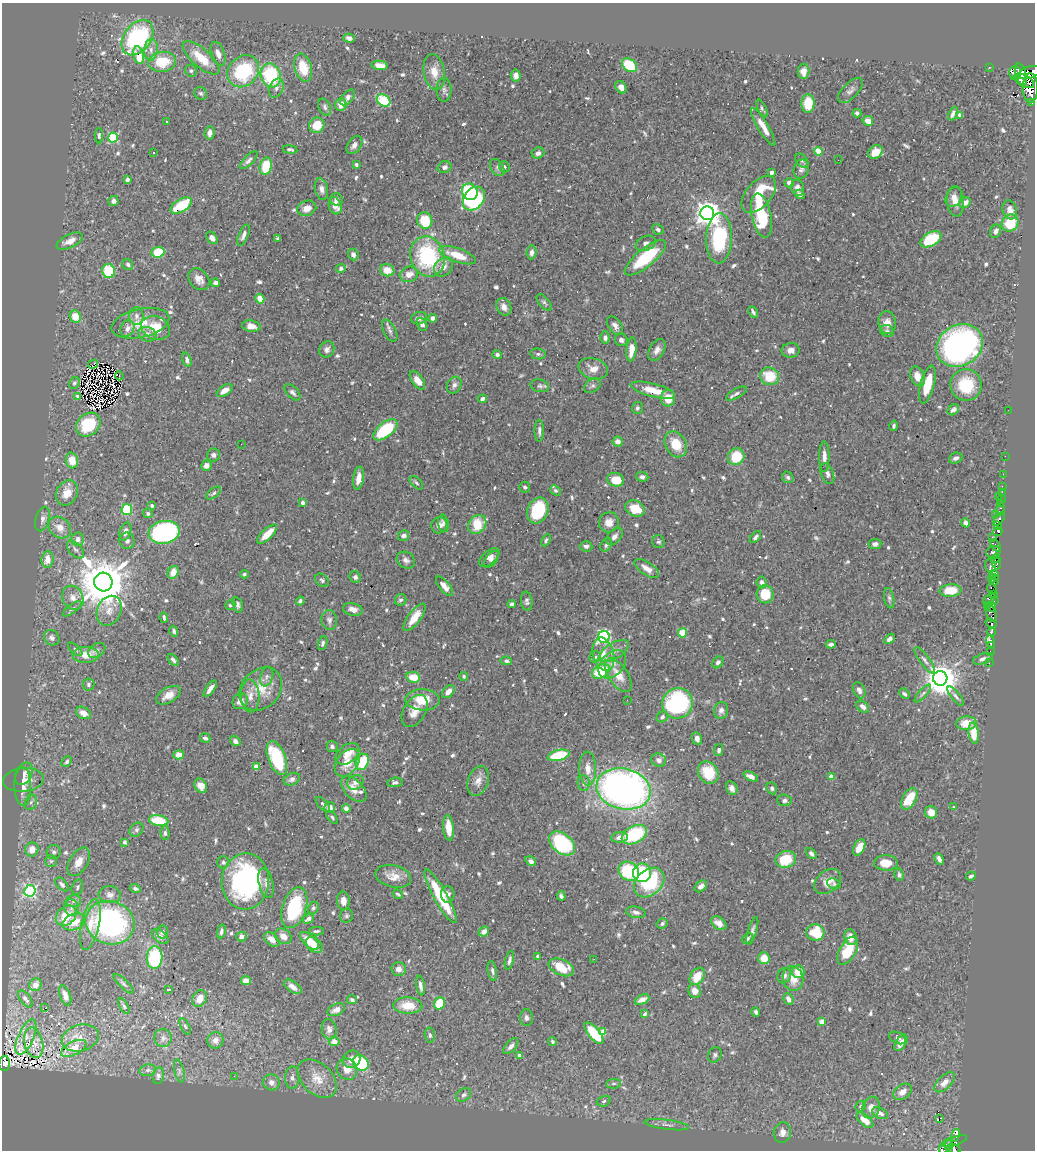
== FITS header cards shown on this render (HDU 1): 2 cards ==
NAXIS1  =                 1033
NAXIS2  =                 1148

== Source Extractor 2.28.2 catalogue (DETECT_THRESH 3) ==
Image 1033 x 1148 px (HDU 1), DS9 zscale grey, 1 PNG px = 1 image px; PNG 1037 x 1152 px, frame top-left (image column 1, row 1148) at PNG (2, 3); each listed source drawn as its Kron ellipse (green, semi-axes under 4 px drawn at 4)
Background 0.336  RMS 0.01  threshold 0.0303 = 3 sigma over >= 5 px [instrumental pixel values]
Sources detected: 727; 1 with non-positive FLUX_AUTO (blend fragments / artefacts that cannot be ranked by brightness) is neither listed nor drawn; of the other 726, the 500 brightest by FLUX_AUTO listed and drawn (226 fainter detections omitted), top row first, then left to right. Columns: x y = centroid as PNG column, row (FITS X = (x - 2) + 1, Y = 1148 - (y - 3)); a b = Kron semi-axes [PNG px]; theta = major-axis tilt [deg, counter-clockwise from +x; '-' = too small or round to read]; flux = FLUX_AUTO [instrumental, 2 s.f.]
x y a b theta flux
137 38 19 13 53 93
349 38 6 4 -15 2.1
151 50 11 6 85 4.3
218 54 12 6 -70 4.5
139 55 9 5 -77 18
201 58 23 9 -41 17
162 62 14 10 7 23
379 65 8 4 -6 5.6
629 65 8 6 -41 36
303 67 14 8 -74 18
989 67 2 2 - 7.3
191 71 6 5 - 1.4
243 71 17 14 47 49
804 71 7 6 - 6.2
434 72 18 10 -81 9.5
1029 72 12 6 19 2200
1015 73 7 5 89 400
271 75 12 9 -73 50
1021 75 11 5 -74 2800
516 76 6 5 - 3.3
1024 81 11 6 -27 3000
621 87 6 5 - 5
276 88 10 6 66 2.7
1030 88 15 7 90 6800
444 90 11 7 -90 2.5
850 91 16 7 45 3.8
201 93 7 6 - 1.6
347 97 9 5 49 3.2
384 100 7 5 -36 37
1032 102 3 3 - 170
808 103 9 6 86 21
341 105 6 5 - 6.2
325 107 9 6 -67 1.9
762 108 9 4 -66 1.5
857 113 4 4 - 2
953 114 7 4 66 2.6
960 115 4 3 - 3
868 121 5 4 - 7
166 122 3 3 - 1.6
317 125 8 7 - 13
763 127 22 5 -59 8.4
210 133 7 5 85 3.4
99 136 8 4 -90 1.5
113 138 5 5 - 60
354 145 10 6 53 3.6
290 149 7 4 -8 1.5
818 151 4 4 - 18
153 152 3 2 - 1.6
875 152 8 6 40 9.5
538 153 6 5 - 2.8
249 160 11 5 45 2.3
838 160 2 2 - 9.3
802 161 8 5 -52 1.5
356 165 3 3 - 1.5
266 166 9 6 77 25
444 167 7 6 - 2.2
497 167 9 6 -61 2.1
504 167 5 5 - 1.7
801 169 10 7 70 2.6
772 173 4 3 - 1.9
127 180 4 3 - 2.3
789 183 4 4 - 3.5
798 188 8 6 -75 4.6
321 189 11 6 -76 3.6
470 192 8 7 - 45
759 194 22 12 49 31
800 194 5 4 - 2.5
954 197 10 7 63 4.8
336 199 6 6 - 2.1
474 199 13 9 52 110
113 201 5 5 - 2.6
955 201 15 8 -84 6.9
965 203 6 5 - 5.2
181 205 12 6 31 36
335 206 9 6 -71 7.1
307 208 9 7 19 5.7
1010 210 9 7 -73 4.4
707 213 7 7 - 760
761 216 22 9 -78 42
425 221 8 7 - 24
1010 223 8 8 - 22
658 230 6 5 - 1.8
996 231 7 5 63 3.1
244 235 11 4 67 2.9
212 238 7 5 -53 3.9
719 238 25 13 88 57
278 239 4 3 - 1.5
931 239 11 6 31 36
70 241 14 6 26 5.2
646 243 10 7 22 2.7
158 252 6 5 - 21
532 252 7 5 84 2.7
353 254 6 5 - 2.8
457 255 19 7 -19 17
428 256 20 17 -71 70
645 258 25 9 39 41
128 264 6 5 - 1.5
443 267 11 8 47 5.2
341 269 5 4 - 1.4
387 270 7 6 - 9.4
108 271 7 6 - 29
409 274 9 7 16 6.2
199 279 12 9 -49 5.2
215 283 4 4 - 2.7
260 299 5 4 - 7.2
544 302 10 5 -48 1.8
504 307 9 7 -65 5.3
753 312 6 3 -60 1.5
136 316 9 7 -89 3.2
75 317 6 5 - 10
419 318 8 6 14 2.9
433 318 4 4 - 3.6
140 323 29 14 12 16
887 323 11 8 -84 5.9
422 324 7 5 -68 2.7
251 326 9 5 -9 5.3
615 326 10 6 -53 3.4
156 328 15 11 -23 17
127 329 8 6 64 4.1
390 331 12 6 -62 2.3
887 331 7 6 - 1.4
147 334 9 7 -18 4.9
605 337 6 5 - 2.7
621 340 6 6 - 2.3
960 345 24 20 31 220
327 349 8 7 - 3.1
631 350 12 5 84 8.3
657 350 12 7 61 4.2
791 350 9 7 5 4
538 354 8 5 -9 1.5
497 355 5 4 - 1.8
187 360 7 4 -73 2.4
93 364 5 2 - 2.5
593 369 15 10 -18 6.9
119 376 4 2 - 1.5
770 376 9 8 - 19
917 376 10 7 -67 7.6
417 380 10 5 -53 7
74 383 6 5 - 1.4
454 385 9 7 60 2.7
927 385 19 7 76 18
966 385 16 15 - 28
540 386 9 6 -11 1.8
592 386 9 6 37 2
225 390 9 5 33 5.1
653 390 23 6 -15 14
293 392 10 5 -46 2.4
736 394 11 4 29 2.2
78 397 4 3 - 1.4
668 398 8 7 - 11
482 399 5 3 - 2.1
637 408 6 5 - 1.7
953 410 6 5 - 3.3
1008 410 2 2 - 25
88 425 13 11 42 22
894 426 5 4 - 1.5
385 430 14 7 38 41
539 431 11 4 89 2.3
618 441 5 5 - 4.2
241 444 2 2 - 1.6
676 444 14 10 -59 16
213 455 6 6 - 2.2
1005 456 2 2 - 4.3
736 457 9 8 - 22
824 457 15 5 89 4.8
956 458 7 5 22 2.2
72 460 8 6 -75 10
206 465 5 5 - 3.5
827 474 11 6 -70 3
1003 474 2 2 - 11
642 477 6 5 - 2.4
788 477 6 5 - 1.5
358 478 12 5 81 5.8
616 480 8 6 -13 14
416 483 8 5 -45 1.5
1002 486 2 2 - 14
525 487 5 5 - 1.4
555 491 6 4 -41 1.5
1002 492 2 2 - 12
67 493 13 10 61 9.6
213 493 8 4 39 1.5
998 496 2 2 - 82
1001 499 2 2 - 18
303 503 4 3 - 2.2
1001 503 3 2 - 37
152 505 3 3 - 2.5
635 509 10 7 -25 15
127 510 5 5 - 41
538 510 13 10 66 41
1000 510 6 3 70 54
148 513 5 4 - 1.4
995 514 3 2 - 20
42 519 12 7 74 3.2
999 519 8 3 51 470
609 522 10 10 - 6.2
443 523 9 5 -78 1.9
966 523 5 4 - 3.7
477 524 10 8 47 20
439 525 8 8 - 3.2
997 525 3 2 - 270
60 528 12 10 -42 7.9
998 531 5 4 - 440
125 532 9 5 72 4.6
164 532 16 11 10 140
267 534 13 5 44 10
404 535 5 5 - 2.6
614 536 10 6 49 3
755 537 7 4 46 1.9
992 537 3 2 - 18
78 539 7 6 - 3.7
546 540 7 4 61 1.5
127 541 8 7 - 2.3
658 542 6 6 - 1.4
875 544 6 5 - 2.8
606 545 7 5 58 1.7
996 545 6 4 -56 490
586 546 6 5 - 2
75 549 11 6 -47 2.4
993 552 7 6 - 1000
489 557 12 6 41 3.7
491 559 10 5 50 2.4
996 559 5 3 - 590
47 560 8 6 84 7.8
406 560 9 7 -34 3
997 564 6 3 83 61
990 565 7 5 -86 920
647 569 14 6 -34 6
173 572 6 5 - 8
244 574 4 4 - 1.4
994 575 5 4 - 280
355 577 6 5 - 1.9
992 578 4 3 - 370
322 580 8 6 -42 1.5
995 580 5 3 - 240
103 582 9 9 - 4000
762 582 6 5 - 2.3
444 586 12 5 -51 5.6
992 589 5 3 - 420
951 591 11 6 5 16
765 594 9 8 - 19
993 594 3 2 - 520
73 598 12 10 -63 5.8
889 598 10 5 -78 1.6
989 599 6 4 29 280
401 600 6 5 - 1.8
300 601 4 4 - 1.5
527 601 9 6 -81 2
994 601 3 2 - 14
512 604 4 3 - 2.2
230 605 5 4 - 1.4
238 605 8 5 -75 2
988 605 3 2 - 20
992 607 4 4 - 60
72 609 11 4 36 1.6
353 609 10 6 -13 4.6
109 611 15 12 66 7.9
991 613 9 5 -71 72
415 617 16 6 53 10
164 618 5 3 - 1.6
329 620 10 8 -79 2.6
991 623 6 4 -34 560
174 631 5 4 - 1.4
991 632 4 3 - 100
682 633 4 4 - 25
604 637 6 5 - 130
52 638 8 7 - 3.3
889 639 6 4 47 2.9
991 641 6 3 -74 88
323 643 7 4 73 1.7
831 644 5 3 - 1.9
991 646 2 2 - 6.3
75 649 9 4 -42 1.4
97 650 9 6 34 2.3
614 651 17 8 31 5.6
990 651 2 2 - 13
603 654 17 10 -76 8
86 655 13 8 -2 12
595 657 6 5 - 1.5
983 659 10 5 19 3.2
173 660 7 4 -50 2
925 660 16 5 -54 2.6
506 661 6 4 -10 1.7
718 662 6 5 - 1.8
989 663 2 2 - 3.7
612 664 16 11 47 6.5
601 671 9 6 29 29
618 675 19 9 -55 11
267 677 10 6 74 2.6
413 677 7 5 -12 12
464 677 4 4 - 1.7
940 678 7 7 - 1500
88 684 6 6 - 1.7
210 689 9 4 55 4.1
261 689 24 19 46 17
859 690 8 5 -65 2.7
448 692 7 5 48 4.6
923 693 11 3 47 1.5
904 694 6 4 -44 1.9
168 695 13 7 30 6.1
250 696 16 9 -87 6.1
956 696 12 4 -50 2
422 700 17 10 -2 17
627 700 2 2 - 1.6
240 701 8 7 - 4.1
677 703 15 15 - 91
863 707 7 5 -42 3.7
721 710 8 7 - 3.1
415 711 17 11 60 7.8
83 713 8 5 -28 6.5
662 717 6 5 - 1.8
966 723 10 7 3 11
974 733 10 5 -82 15
205 738 5 4 - 2.3
697 739 6 4 -67 4.1
235 741 6 4 -39 2.5
332 746 5 5 - 1.7
719 750 6 4 78 2
347 754 13 9 38 9.2
178 755 5 4 - 5.8
559 755 11 5 14 34
277 758 18 8 -69 50
659 760 7 6 - 2.8
67 761 6 4 48 1.4
362 762 8 6 66 27
347 763 15 10 52 13
256 767 4 4 - 6.5
588 769 17 8 -88 7.2
708 773 12 9 -56 20
24 774 12 8 64 4
831 776 4 4 - 5.8
751 777 8 4 -26 4.2
292 779 8 6 25 2.4
23 780 20 12 6 8.2
478 781 15 10 70 5.7
355 782 8 7 - 3.5
395 782 7 5 5 1.7
584 783 8 6 -82 2
201 786 8 6 -61 6.8
23 787 19 8 -88 6.7
732 788 7 5 -62 3.2
772 788 6 5 - 1.8
354 789 15 9 -44 7.9
623 789 27 20 -13 360
909 799 11 7 62 22
784 800 7 6 - 2.6
31 802 8 6 72 1.9
323 804 9 4 -46 1.6
953 807 3 3 - 1.5
329 808 5 5 - 4.9
346 808 4 4 - 3.3
931 812 6 6 - 7.5
332 817 7 4 -51 1.4
159 820 10 5 -9 26
449 828 13 5 -85 13
136 830 8 6 46 1.8
165 833 7 4 -89 1.6
634 835 13 8 28 47
620 837 8 5 7 4.4
124 842 4 3 - 1.7
562 843 15 9 -39 92
859 847 9 5 65 9.4
32 849 7 6 - 6.5
54 852 7 7 - 1.7
811 854 6 4 -47 1.9
786 859 10 8 20 24
939 859 6 3 -64 2.3
51 861 6 6 - 1.4
531 861 6 4 -34 2.1
79 862 16 9 59 7.9
223 862 6 6 - 1.8
886 863 12 7 -1 10
629 871 11 9 -34 45
642 873 9 9 - 50
899 875 6 5 - 1.9
393 876 18 11 -13 8.3
971 876 5 4 - 1.7
245 881 28 23 86 130
828 881 15 10 40 8.3
266 883 15 7 -76 4
649 883 17 12 42 45
62 884 8 5 -45 2.1
834 884 7 5 -22 1.4
701 886 7 5 41 3.5
77 887 8 5 73 1.7
135 889 5 4 - 1.8
30 891 6 5 - 92
398 894 5 3 - 1.4
448 894 8 6 -88 3.2
110 895 11 8 -4 3.8
441 896 30 6 -61 38
561 896 5 4 - 1.5
73 901 7 6 - 2.1
343 901 9 6 -87 5.6
71 908 8 7 - 3.1
294 908 21 12 72 49
313 908 6 5 - 1.6
636 912 10 5 -11 2.6
66 916 11 9 43 20
346 916 7 6 - 1.6
309 919 6 4 34 4.6
74 922 12 8 22 13
110 923 25 21 -17 140
662 923 6 5 - 1.4
719 923 9 6 -36 5.6
90 925 26 9 77 13
221 931 7 4 78 2.5
317 931 7 3 1 1.4
484 931 5 4 - 4.2
752 931 14 4 73 2.3
162 932 6 5 - 2.5
815 932 9 8 - 25
283 936 9 7 -39 5.7
160 937 9 6 -39 3.7
241 937 5 5 - 2.8
850 937 8 6 -73 6.8
748 938 6 4 47 1.6
272 939 9 6 -41 5.4
309 941 12 5 -43 12
314 945 9 6 -43 12
848 951 15 8 62 22
538 956 3 3 - 2.1
155 958 11 7 87 47
764 958 6 5 - 8.5
594 959 2 2 - 1.7
509 960 9 4 76 2.4
561 967 13 7 -24 18
399 969 7 6 - 4.5
492 971 10 4 -80 2
798 972 6 6 - 13
697 976 9 6 56 16
784 976 8 6 64 2.4
793 978 12 10 -76 10
246 981 5 4 - 7.6
123 984 13 4 -44 1.7
35 985 6 6 - 5.6
420 985 10 4 -80 3.2
293 987 10 5 -35 4.1
168 989 4 3 - 24
695 991 7 6 - 6.4
65 995 10 5 -70 4.9
200 998 9 7 62 8
25 999 10 5 -53 2.1
642 999 8 4 25 5.6
789 999 6 4 -64 4
352 1000 5 4 - 1.6
440 1003 6 5 - 20
124 1006 9 4 -60 1.4
408 1006 14 8 -3 14
45 1008 3 2 - 8.2
336 1010 9 5 23 4.8
756 1012 5 4 - 1.9
645 1014 4 3 - 1.4
526 1018 8 6 -87 2.2
822 1022 4 4 - 11
185 1026 9 4 -63 1.4
329 1029 10 7 -81 3.7
603 1032 4 4 - 13
594 1033 13 5 -50 29
430 1035 7 5 -82 1.8
26 1037 19 8 67 5.2
80 1038 19 13 16 10
163 1038 9 8 - 3
898 1038 9 5 -25 2
215 1040 8 8 - 5.1
334 1041 5 4 - 6.8
552 1042 4 4 - 1.4
34 1043 15 9 -77 4.7
901 1043 9 5 57 5.1
511 1046 9 5 47 2.9
74 1048 14 6 26 11
519 1055 4 3 - 4.1
715 1055 8 6 61 1.8
352 1059 9 8 - 6.5
4 1063 7 6 - 51
361 1063 8 7 - 36
347 1069 11 10 - 7.9
148 1070 8 5 10 1.8
179 1071 12 4 -77 2
158 1076 8 5 79 2.4
234 1076 2 2 - 1.5
292 1078 11 7 90 3.3
317 1079 23 15 -43 13
271 1082 8 8 - 4.4
945 1082 13 6 44 6.7
613 1084 7 4 5 1.6
903 1092 10 7 36 5.6
464 1095 8 6 35 2.3
604 1101 7 5 19 1.5
861 1106 5 5 - 1.4
871 1108 11 8 69 5.4
880 1113 8 5 -24 4.7
940 1118 3 2 - 1600
865 1120 10 5 -41 8.3
667 1125 22 5 -7 3.8
782 1132 10 8 78 5.7
956 1135 6 3 77 190
954 1141 13 4 19 360
949 1145 5 3 - 310
945 1146 8 5 52 510
953 1149 7 4 -10 390
At the frame edge (FLAGS 8, measured only in part): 3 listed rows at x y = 1029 72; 4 1063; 953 1149
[226 fainter detections neither listed nor drawn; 1 non-positive-flux detection neither listed nor drawn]